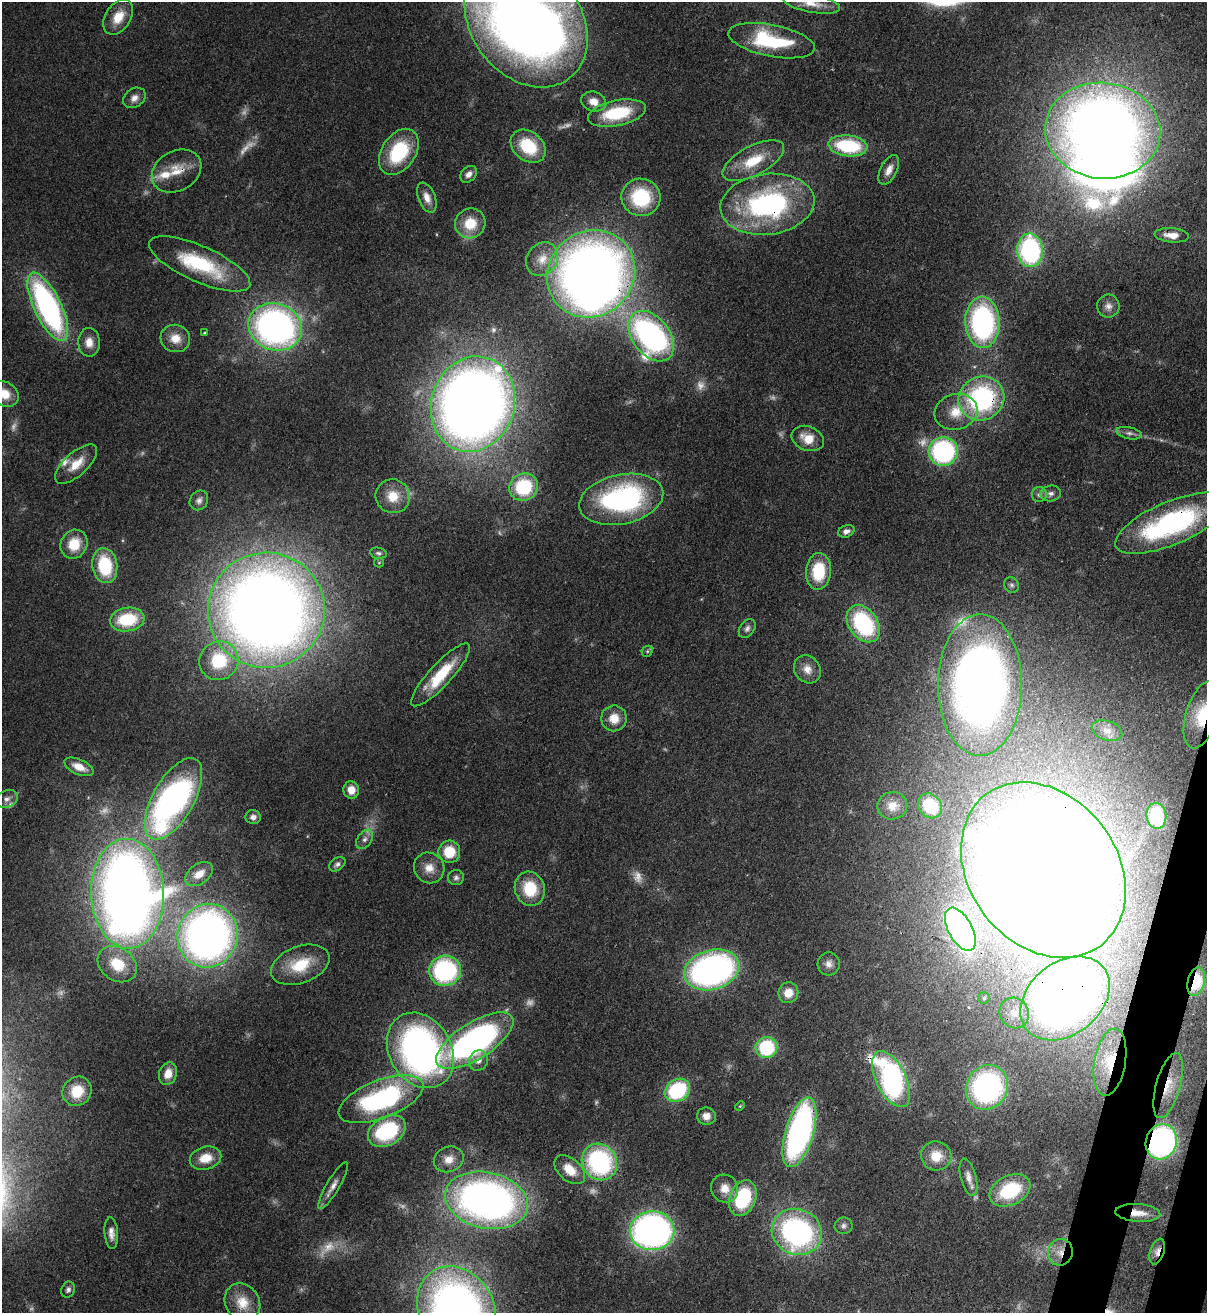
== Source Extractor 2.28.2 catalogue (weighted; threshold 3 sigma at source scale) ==
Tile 6 of 4 x 4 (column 2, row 2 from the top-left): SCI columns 1549-2753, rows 2652-3962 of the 5379 x 5303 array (HDU 1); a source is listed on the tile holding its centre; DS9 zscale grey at full resolution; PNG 1209 x 1315 px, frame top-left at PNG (2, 2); each listed source drawn as its Kron ellipse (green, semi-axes under 4 px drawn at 4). Shown black and unused: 2% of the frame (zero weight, under 3 of 4 exposures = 7% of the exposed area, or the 3 px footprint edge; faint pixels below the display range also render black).
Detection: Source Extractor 2.28.2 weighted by HDU 2 'WHT'; one run over the whole footprint, this tile lists its part. Background 0.0831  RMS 0.0039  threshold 0.0177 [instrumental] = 3 sigma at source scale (4.5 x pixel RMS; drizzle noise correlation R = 1.50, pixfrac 1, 0.05/0.05 arcsec/px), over >= 5 px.
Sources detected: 159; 18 too faint to see at this stretch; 4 inside a brighter object's white glare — neither listed nor drawn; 4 inside a brighter listed object's ellipse — not listed separately; the other 133 listed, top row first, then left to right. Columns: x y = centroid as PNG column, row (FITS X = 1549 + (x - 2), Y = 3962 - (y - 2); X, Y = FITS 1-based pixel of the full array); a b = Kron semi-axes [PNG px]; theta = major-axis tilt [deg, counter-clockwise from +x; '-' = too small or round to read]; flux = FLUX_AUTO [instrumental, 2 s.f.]
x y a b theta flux
812 4 29 9 -11 6.3
118 17 19 12 58 8.2
526 21 72 55 -54 570
771 41 44 16 -11 32
134 98 12 9 35 2.8
594 102 13 10 -16 4.3
617 113 29 12 12 23
1103 131 57 48 -6 510
528 146 19 14 -39 19
848 146 19 10 -6 31
399 152 25 17 56 28
753 161 34 14 28 15
889 170 16 8 63 3.7
177 171 26 20 29 11
469 174 9 7 44 2.1
641 197 19 18 - 27
427 198 16 8 -69 4
767 204 47 30 7 81
470 223 15 14 - 12
1172 235 17 7 -5 3.8
1030 250 17 13 -86 64
542 259 18 15 54 6.5
200 264 55 18 -24 31
591 274 46 42 43 430
1108 306 11 11 - 2.6
48 307 37 13 -64 110
982 322 25 17 -88 90
275 327 27 23 -21 180
204 333 4 4 - 0.44
651 336 28 18 -52 120
175 338 15 13 -15 6.1
89 342 14 11 -88 4.5
4 394 15 12 -34 6.9
981 398 23 21 29 66
473 404 48 41 71 570
956 412 21 18 15 9.8
1129 433 13 6 -12 1.7
808 438 17 12 -22 7
943 451 14 14 - 68
76 464 26 11 42 7.9
524 487 15 13 27 27
1051 493 10 8 11 1.9
1039 495 7 7 - 1.4
393 496 17 16 - 8.4
621 499 43 24 12 82
199 500 10 8 57 1.8
1171 523 60 21 23 81
846 531 8 6 22 1.9
74 544 15 13 58 10
378 553 8 5 -10 0.93
379 563 5 4 - 0.46
105 566 18 12 -81 24
818 571 18 12 86 19
1012 585 8 7 - 1.2
266 610 58 57 - 710
127 620 17 11 9 20
863 624 20 14 -54 49
747 629 10 7 56 1.6
647 651 6 5 - 0.74
219 661 20 19 - 23
807 669 15 12 -55 4.4
441 675 41 11 47 18
980 685 71 42 90 360
1202 714 35 16 73 21
614 718 13 13 - 6
1107 731 16 9 -18 3.7
79 767 15 7 -24 5.3
351 790 9 8 - 4.5
7 799 11 8 24 2.2
173 799 45 20 60 140
892 806 15 13 9 4.9
930 806 13 11 -50 15
1156 816 13 10 -84 14
253 817 7 7 - 2
365 839 10 7 57 2
449 852 11 11 - 11
337 864 9 6 37 1.4
429 868 16 14 -49 5.5
1043 870 95 74 -52 1300
199 874 16 10 35 5
456 878 8 7 - 1.3
530 889 17 15 -72 15
128 894 55 36 -88 520
960 929 23 12 -62 170
208 936 32 30 71 270
117 964 21 16 -36 12
829 964 11 11 - 2.8
300 965 30 18 20 15
712 970 28 19 16 150
445 971 16 15 - 58
1196 982 14 8 77 9.5
788 993 10 10 - 5.9
984 998 6 5 - 0.69
1065 998 49 36 39 390
1014 1013 15 14 - 6.1
475 1041 44 18 32 140
766 1048 11 10 - 29
420 1050 40 31 -59 170
478 1061 10 9 - 3
1110 1062 34 15 80 16
168 1074 11 8 70 5.2
891 1079 30 15 -63 98
1168 1086 33 12 74 12
987 1087 23 20 61 93
677 1090 13 11 34 36
77 1091 15 14 - 11
381 1099 45 19 21 71
740 1106 5 3 - 0.41
706 1116 9 8 - 3.2
387 1131 20 14 30 40
799 1132 36 14 73 140
1161 1142 18 15 70 110
936 1156 15 14 - 7.3
205 1158 16 11 14 7.4
449 1159 15 12 22 5
599 1162 19 17 -54 62
570 1170 18 11 -41 7.6
968 1177 19 7 -75 3.3
333 1186 27 6 60 3.3
725 1188 14 13 - 5.4
1010 1190 22 14 26 27
743 1198 19 13 68 30
487 1200 42 28 -13 240
1138 1213 22 9 -4 6.2
844 1226 9 8 - 1.5
652 1231 22 19 3 180
797 1232 25 22 -22 98
111 1233 16 7 -85 3
1060 1252 13 12 - 5.2
1157 1252 13 7 72 2.9
68 1290 8 6 70 1.3
242 1302 20 17 -57 8
457 1309 45 37 -57 270
Overlapping masked pixels (flux is a lower limit): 19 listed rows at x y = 177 171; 767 204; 591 274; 981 398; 1171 523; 1202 714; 1043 870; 1196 982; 1065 998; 420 1050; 1110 1062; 891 1079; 1168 1086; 387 1131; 799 1132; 1161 1142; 1138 1213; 1060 1252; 1157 1252
Isophote crosses this tile's border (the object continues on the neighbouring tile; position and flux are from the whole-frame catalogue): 5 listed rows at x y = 812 4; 526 21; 4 394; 1202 714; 457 1309